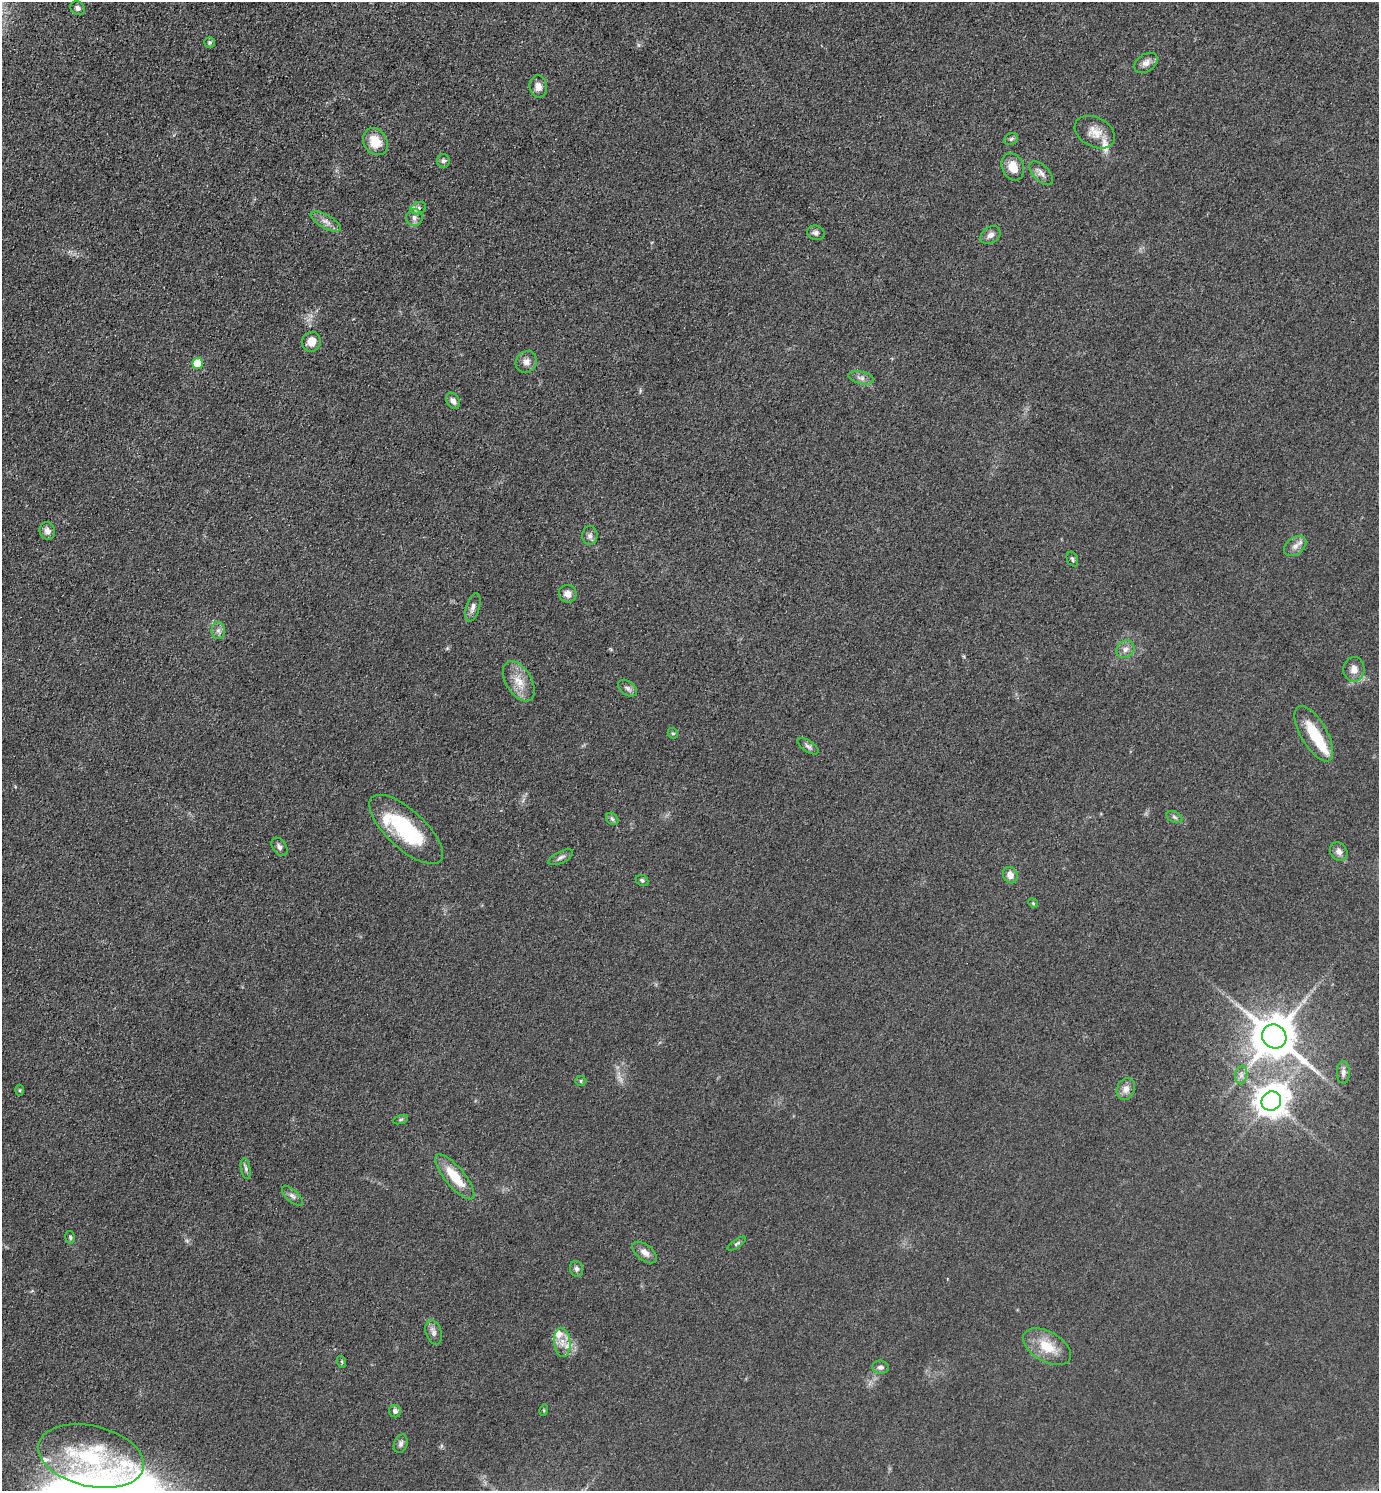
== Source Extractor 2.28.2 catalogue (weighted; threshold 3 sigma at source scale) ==
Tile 11 of 4 x 4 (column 3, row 3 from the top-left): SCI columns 3054-4430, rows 1492-2980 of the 5964 x 5961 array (HDU 1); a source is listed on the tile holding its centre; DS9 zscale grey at full resolution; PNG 1381 x 1493 px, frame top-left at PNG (2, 2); each listed source drawn as its Kron ellipse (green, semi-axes under 4 px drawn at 4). Shown black and unused: <1% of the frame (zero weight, under 3 of 4 exposures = <1% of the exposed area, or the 3 px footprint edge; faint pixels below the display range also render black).
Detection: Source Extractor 2.28.2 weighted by HDU 2 'WHT'; one run over the whole footprint, this tile lists its part. Background 0.0497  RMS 0.0063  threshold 0.0284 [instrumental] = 3 sigma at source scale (4.5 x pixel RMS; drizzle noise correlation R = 1.50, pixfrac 1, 0.05/0.05 arcsec/px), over >= 5 px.
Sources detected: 72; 1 inside a brighter object's white glare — neither listed nor drawn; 4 inside a brighter listed object's ellipse — not listed separately; the other 67 listed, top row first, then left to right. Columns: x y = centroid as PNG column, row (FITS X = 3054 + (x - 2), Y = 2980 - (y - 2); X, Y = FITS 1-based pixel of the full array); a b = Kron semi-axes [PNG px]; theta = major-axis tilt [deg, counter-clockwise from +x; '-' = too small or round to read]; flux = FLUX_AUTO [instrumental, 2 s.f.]
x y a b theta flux
78 8 8 6 -33 1.9
209 43 5 5 - 1.2
1146 63 13 8 35 3.9
538 87 11 8 -84 4.5
1095 132 21 14 -28 9
1011 139 7 5 29 1.4
375 142 14 11 -57 13
443 161 7 6 - 1.7
1013 167 14 11 -67 9
1041 173 15 7 -46 3.7
418 208 8 6 21 1.9
414 217 8 8 - 2.8
326 221 17 6 -29 4.1
816 233 9 7 -17 2.2
990 235 11 8 34 3.3
311 342 10 9 - 6.5
526 362 11 10 - 3.8
198 363 5 5 - 16
861 378 13 6 -13 2.9
453 401 8 6 -60 3.1
47 531 9 7 -73 3.1
590 536 9 7 88 2.5
1295 546 12 8 38 3.9
1072 559 8 5 -66 1.4
568 594 9 8 - 3.8
473 607 14 6 74 3.2
218 630 8 6 -90 2.4
1125 649 9 8 - 3.2
1354 669 12 10 86 5
519 681 22 13 -59 11
628 688 11 6 -35 2.2
673 733 5 5 - 0.87
1314 734 31 13 -60 20
808 746 12 5 -34 2
1174 817 8 5 -27 1.5
612 819 7 5 -43 1.4
406 829 46 19 -43 50
280 847 10 7 -54 2.5
1339 852 10 8 -54 3.2
561 857 13 5 26 2.4
1010 875 8 7 - 4.8
642 880 6 5 - 1.4
1033 903 5 4 - 0.69
1274 1036 13 11 -37 2600
1343 1072 11 6 -90 2.7
1241 1075 9 6 83 2.6
581 1081 6 5 - 1
1126 1089 11 9 67 4.2
20 1090 5 3 - 0.66
1271 1101 10 9 - 1000
401 1119 8 3 19 0.96
246 1169 10 4 -80 1.7
455 1177 28 9 -50 18
292 1196 13 6 -41 2.4
70 1237 6 5 - 1
737 1244 11 4 34 1.2
645 1252 14 8 -38 4.5
576 1269 8 6 -75 2
434 1332 12 7 -72 3
562 1342 14 8 -84 6.3
1047 1347 26 15 -30 16
342 1362 6 4 -72 0.88
880 1367 8 6 -7 2.1
544 1410 6 3 74 0.67
395 1411 6 6 - 2.2
401 1444 9 6 69 2
91 1456 54 30 -13 55